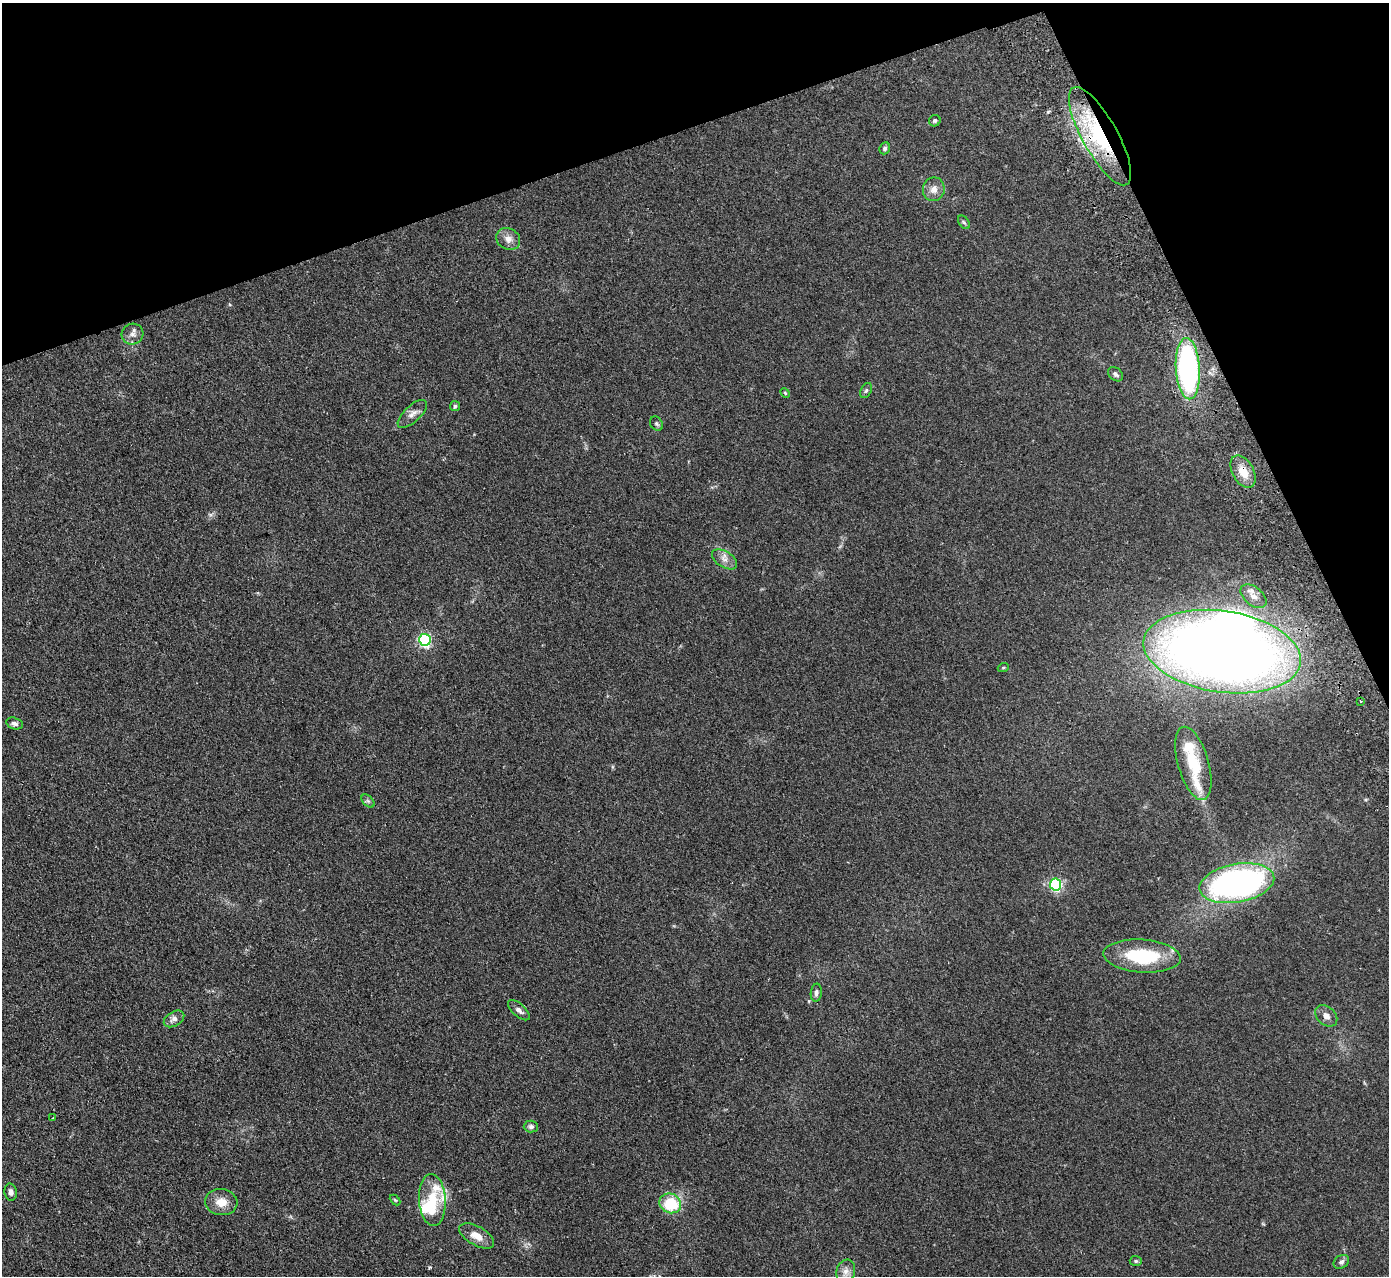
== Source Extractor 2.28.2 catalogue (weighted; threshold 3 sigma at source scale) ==
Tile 3 of 4 x 4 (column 3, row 1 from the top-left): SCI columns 2829-4215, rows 4001-5274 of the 5655 x 5585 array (HDU 1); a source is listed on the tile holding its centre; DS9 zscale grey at full resolution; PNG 1391 x 1278 px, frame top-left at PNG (2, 3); each listed source drawn as its Kron ellipse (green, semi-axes under 4 px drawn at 4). Shown black and unused: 18% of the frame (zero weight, under 2 of 3 exposures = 3% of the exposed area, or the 3 px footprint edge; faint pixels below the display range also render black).
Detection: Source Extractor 2.28.2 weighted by HDU 2 'WHT'; one run over the whole footprint, this tile lists its part. Background 0.145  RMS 0.01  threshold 0.0452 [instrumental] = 3 sigma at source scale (4.5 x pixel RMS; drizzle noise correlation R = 1.50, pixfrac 1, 0.05/0.05 arcsec/px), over >= 5 px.
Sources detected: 49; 1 inside a brighter object's white glare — neither listed nor drawn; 6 inside a brighter listed object's ellipse — not listed separately; the other 42 listed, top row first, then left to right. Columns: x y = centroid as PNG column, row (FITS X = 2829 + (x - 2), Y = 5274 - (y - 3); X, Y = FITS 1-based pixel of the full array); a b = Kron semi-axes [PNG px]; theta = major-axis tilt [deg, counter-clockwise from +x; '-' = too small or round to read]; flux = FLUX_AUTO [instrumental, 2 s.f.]
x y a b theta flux
935 121 6 5 - 1.7
1100 136 55 17 -61 89
885 148 6 5 - 1.8
934 189 12 11 - 7.1
964 222 7 5 -53 1.6
508 239 12 10 -27 6.7
132 334 11 10 - 5.3
1188 369 31 12 -86 220
1115 374 8 6 -40 2.8
866 390 8 5 63 1.8
785 393 5 4 - 1
455 406 5 5 - 1.5
412 414 18 8 43 6.4
656 424 7 6 - 2
1243 472 17 10 -61 14
725 559 14 8 -33 6.2
1253 596 15 9 -40 7.8
425 640 6 6 - 140
1222 652 79 40 -8 1300
1003 668 5 3 - 0.9
1360 701 3 2 - 1.7
15 723 8 5 -14 3
1193 763 38 15 -74 33
368 801 8 5 -45 1.9
1237 883 38 19 10 320
1056 884 6 5 - 85
1142 956 39 16 -4 60
816 993 9 5 82 3.1
519 1010 13 6 -42 4.5
1326 1016 12 9 -44 5.3
174 1019 11 7 32 4.7
53 1118 3 2 - 1.2
531 1127 7 6 - 2.5
11 1192 8 6 -80 3.6
395 1200 6 4 -44 1
432 1200 26 13 -87 25
221 1202 16 13 -7 12
670 1203 11 9 -25 38
477 1236 19 9 -29 11
1136 1261 6 5 - 1.5
1341 1262 8 6 34 2.8
846 1271 12 9 72 6
Overlapping masked pixels (flux is a lower limit): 2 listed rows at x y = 1100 136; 1243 472